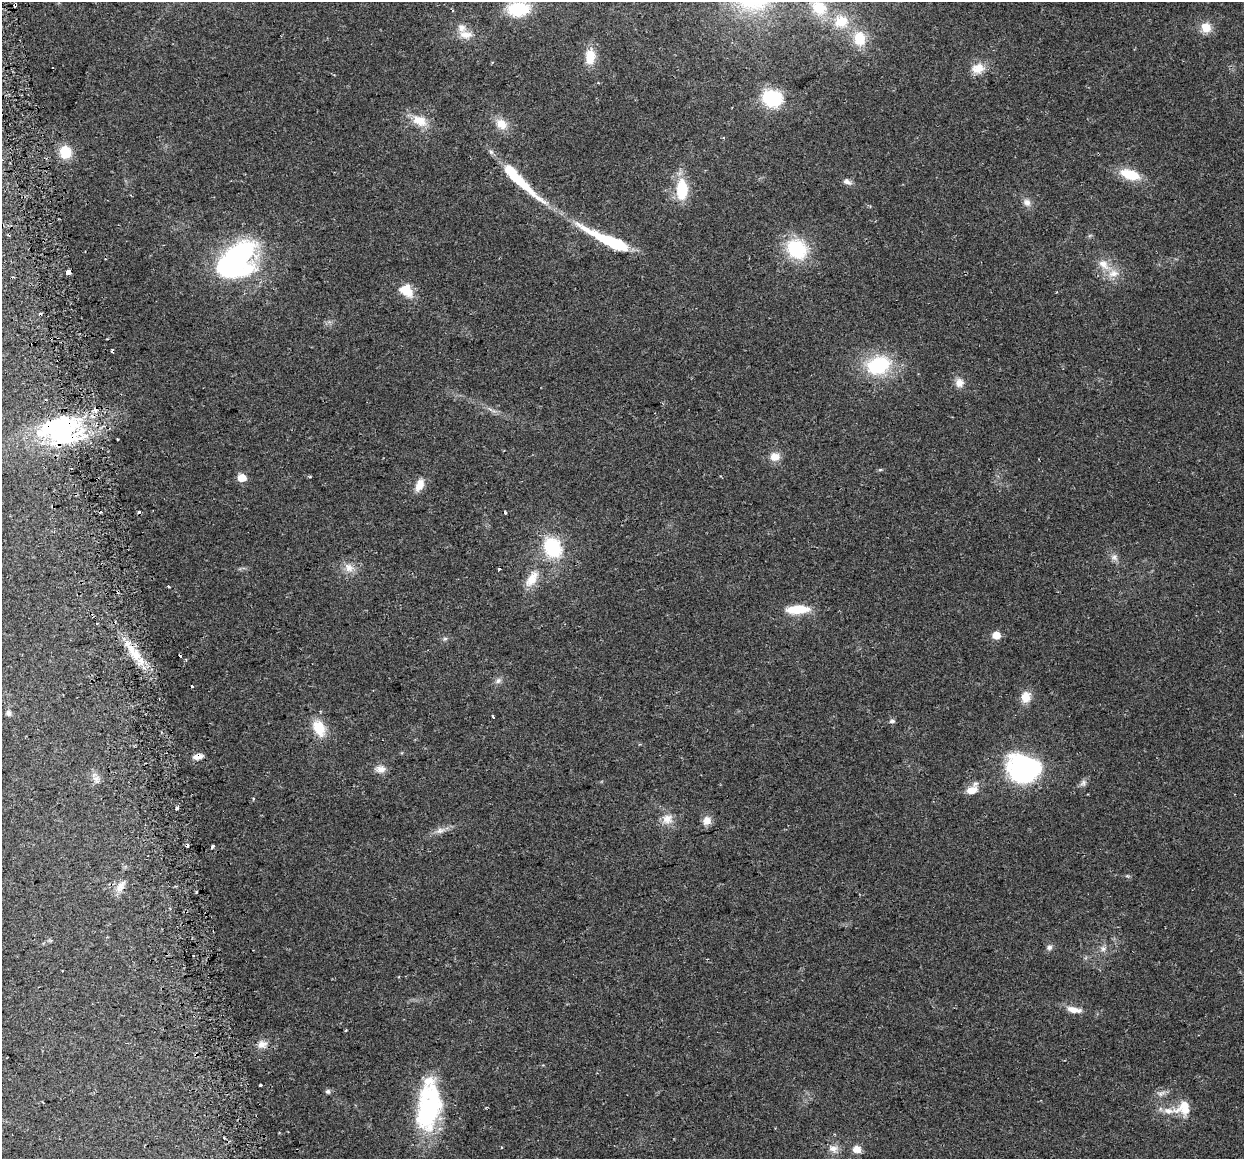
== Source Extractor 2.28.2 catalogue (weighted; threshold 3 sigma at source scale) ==
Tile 11 of 4 x 4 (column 3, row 3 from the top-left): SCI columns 2514-3755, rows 1246-2402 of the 5027 x 4754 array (HDU 1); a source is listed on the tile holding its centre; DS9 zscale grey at full resolution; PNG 1246 x 1161 px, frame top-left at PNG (2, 2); no overlay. Shown black and unused: <1% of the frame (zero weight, under 2 of 3 exposures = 2% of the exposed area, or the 3 px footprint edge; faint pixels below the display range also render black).
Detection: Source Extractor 2.28.2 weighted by HDU 2 'WHT'; one run over the whole footprint, this tile lists its part. Background 0.108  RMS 0.011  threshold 0.0482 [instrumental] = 3 sigma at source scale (4.5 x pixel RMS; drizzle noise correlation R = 1.50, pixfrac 1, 0.0396/0.0396 arcsec/px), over >= 5 px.
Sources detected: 98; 7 inside a brighter object's white glare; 10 cosmic-ray / hot-pixel residue — not listed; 4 inside a brighter listed object's ellipse — not listed separately; the other 77 listed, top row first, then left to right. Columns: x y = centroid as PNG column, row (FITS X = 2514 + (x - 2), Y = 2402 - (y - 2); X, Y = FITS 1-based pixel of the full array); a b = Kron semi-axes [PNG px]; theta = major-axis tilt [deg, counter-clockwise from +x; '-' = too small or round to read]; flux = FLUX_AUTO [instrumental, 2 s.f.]
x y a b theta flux
15 5 4 3 - 11
819 8 20 17 -34 25
519 9 20 13 6 49
452 10 3 2 - 2.6
841 21 15 14 - 21
1206 27 13 11 -47 13
466 35 18 10 -5 11
860 39 16 13 -86 23
590 56 17 11 87 19
978 68 16 12 13 14
772 98 19 16 -23 57
420 121 20 13 -20 18
501 124 15 12 -50 13
65 152 12 11 - 24
1130 174 21 10 -18 30
518 179 59 9 -42 56
847 181 11 7 -27 4.4
682 189 22 12 89 38
1027 202 11 9 -51 5.7
608 240 64 10 -25 64
797 249 21 18 -41 63
234 261 38 25 40 250
1103 264 18 10 -40 13
68 273 4 3 - 620
406 290 18 13 -37 19
878 365 27 20 17 68
959 383 12 10 -85 8
65 428 63 29 33 130
117 439 3 2 - 1.5
775 457 11 10 - 10
880 470 6 3 19 1.2
242 478 5 5 - 20
419 485 15 9 63 11
506 512 4 3 - 1.3
552 548 19 15 -56 65
1114 557 10 7 -35 4.5
349 568 14 11 -44 9.8
532 579 25 12 54 17
168 587 3 3 - 3.3
798 609 20 8 3 32
996 635 5 5 - 18
445 639 7 4 1 1.8
135 653 21 11 -42 22
186 660 4 3 - 1.1
498 681 10 7 30 3.8
192 686 3 3 - 3.7
1026 697 14 11 74 13
8 713 7 6 - 3.5
493 717 4 3 - 3.9
892 721 8 5 10 2.2
319 728 21 13 -63 24
198 756 12 7 13 6.8
380 769 14 9 0 7.3
1020 771 29 24 -46 110
96 779 12 7 -76 4.9
1083 783 10 7 46 3.7
972 790 14 9 42 13
253 799 4 3 - 0.95
177 808 3 3 - 7.5
667 819 14 13 - 12
707 821 12 10 62 8.2
440 830 12 8 20 6
213 846 4 3 - 11
120 886 19 10 55 9.4
196 892 3 2 - 2.6
1049 947 9 7 17 3.2
1103 949 7 7 - 3.3
1074 1010 18 7 -12 10
262 1044 12 9 11 7.3
260 1085 3 3 - 1.9
328 1091 6 6 - 2.5
1161 1093 12 6 28 4.8
1184 1107 19 16 55 19
429 1112 48 30 85 120
501 1147 4 3 - 0.84
833 1149 12 9 1 7
857 1149 8 7 - 9.5
Overlapping masked pixels (flux is a lower limit): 6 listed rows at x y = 15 5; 518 179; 68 273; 65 428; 198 756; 120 886
Isophote crosses this tile's border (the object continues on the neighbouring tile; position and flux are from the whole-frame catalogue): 2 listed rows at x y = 819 8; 519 9